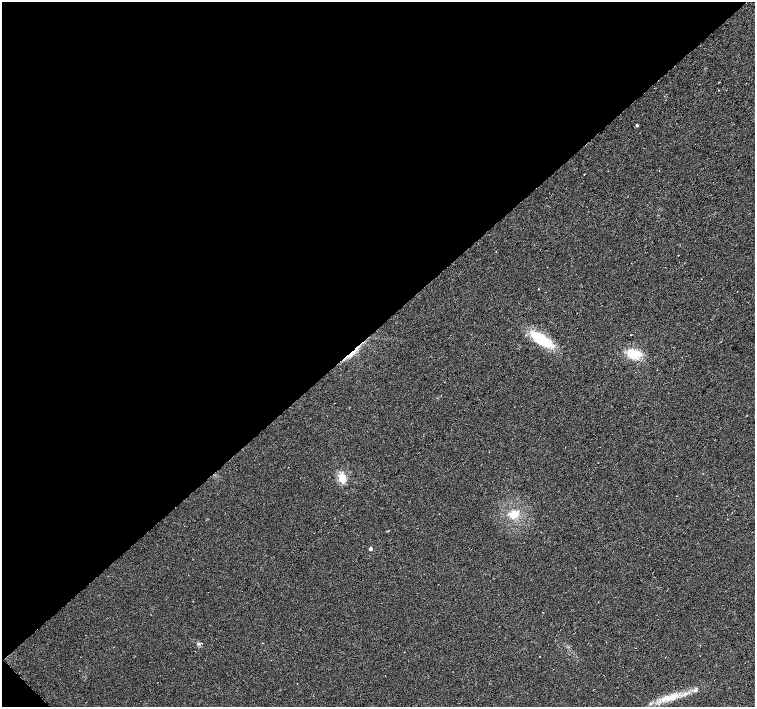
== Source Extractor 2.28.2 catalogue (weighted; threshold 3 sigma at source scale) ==
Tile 5 of 4 x 4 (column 1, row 2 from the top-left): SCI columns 1-1506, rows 2970-4378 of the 6024 x 6005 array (HDU 1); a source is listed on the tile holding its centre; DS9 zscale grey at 2 x 2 block average (1 PNG px = mean of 2 x 2 image px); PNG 757 x 709 px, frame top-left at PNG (2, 2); no overlay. Shown black and unused: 46% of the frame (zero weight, under 3 of 6 exposures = <1% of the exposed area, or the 3 px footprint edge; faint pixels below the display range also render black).
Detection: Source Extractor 2.28.2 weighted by HDU 2 'WHT'; one run over the whole footprint, this tile lists its part. Background 0.00658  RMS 0.0039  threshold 0.0159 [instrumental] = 3 sigma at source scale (4.09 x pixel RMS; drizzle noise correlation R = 1.36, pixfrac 0.8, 0.0396/0.0396 arcsec/px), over >= 5 px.
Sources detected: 12; all 12 listed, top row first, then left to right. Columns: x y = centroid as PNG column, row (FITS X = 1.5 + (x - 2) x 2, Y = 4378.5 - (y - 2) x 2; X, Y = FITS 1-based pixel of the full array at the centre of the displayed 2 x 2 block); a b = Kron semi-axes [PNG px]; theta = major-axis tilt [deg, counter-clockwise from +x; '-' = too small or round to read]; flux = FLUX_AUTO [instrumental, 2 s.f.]
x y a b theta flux
637 125 3 3 - 1.3
584 174 2 2 - 0.3
541 340 26 10 -34 35
352 353 21 3 41 9.8
633 354 15 10 -9 17
288 467 2 2 - 0.27
342 478 9 7 -82 10
514 514 10 8 10 11
370 548 2 2 - 4.2
198 644 5 4 - 1.7
695 691 5 4 - 1.6
670 698 14 7 18 10
Overlapping masked pixels (flux is a lower limit): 1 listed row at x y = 352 353